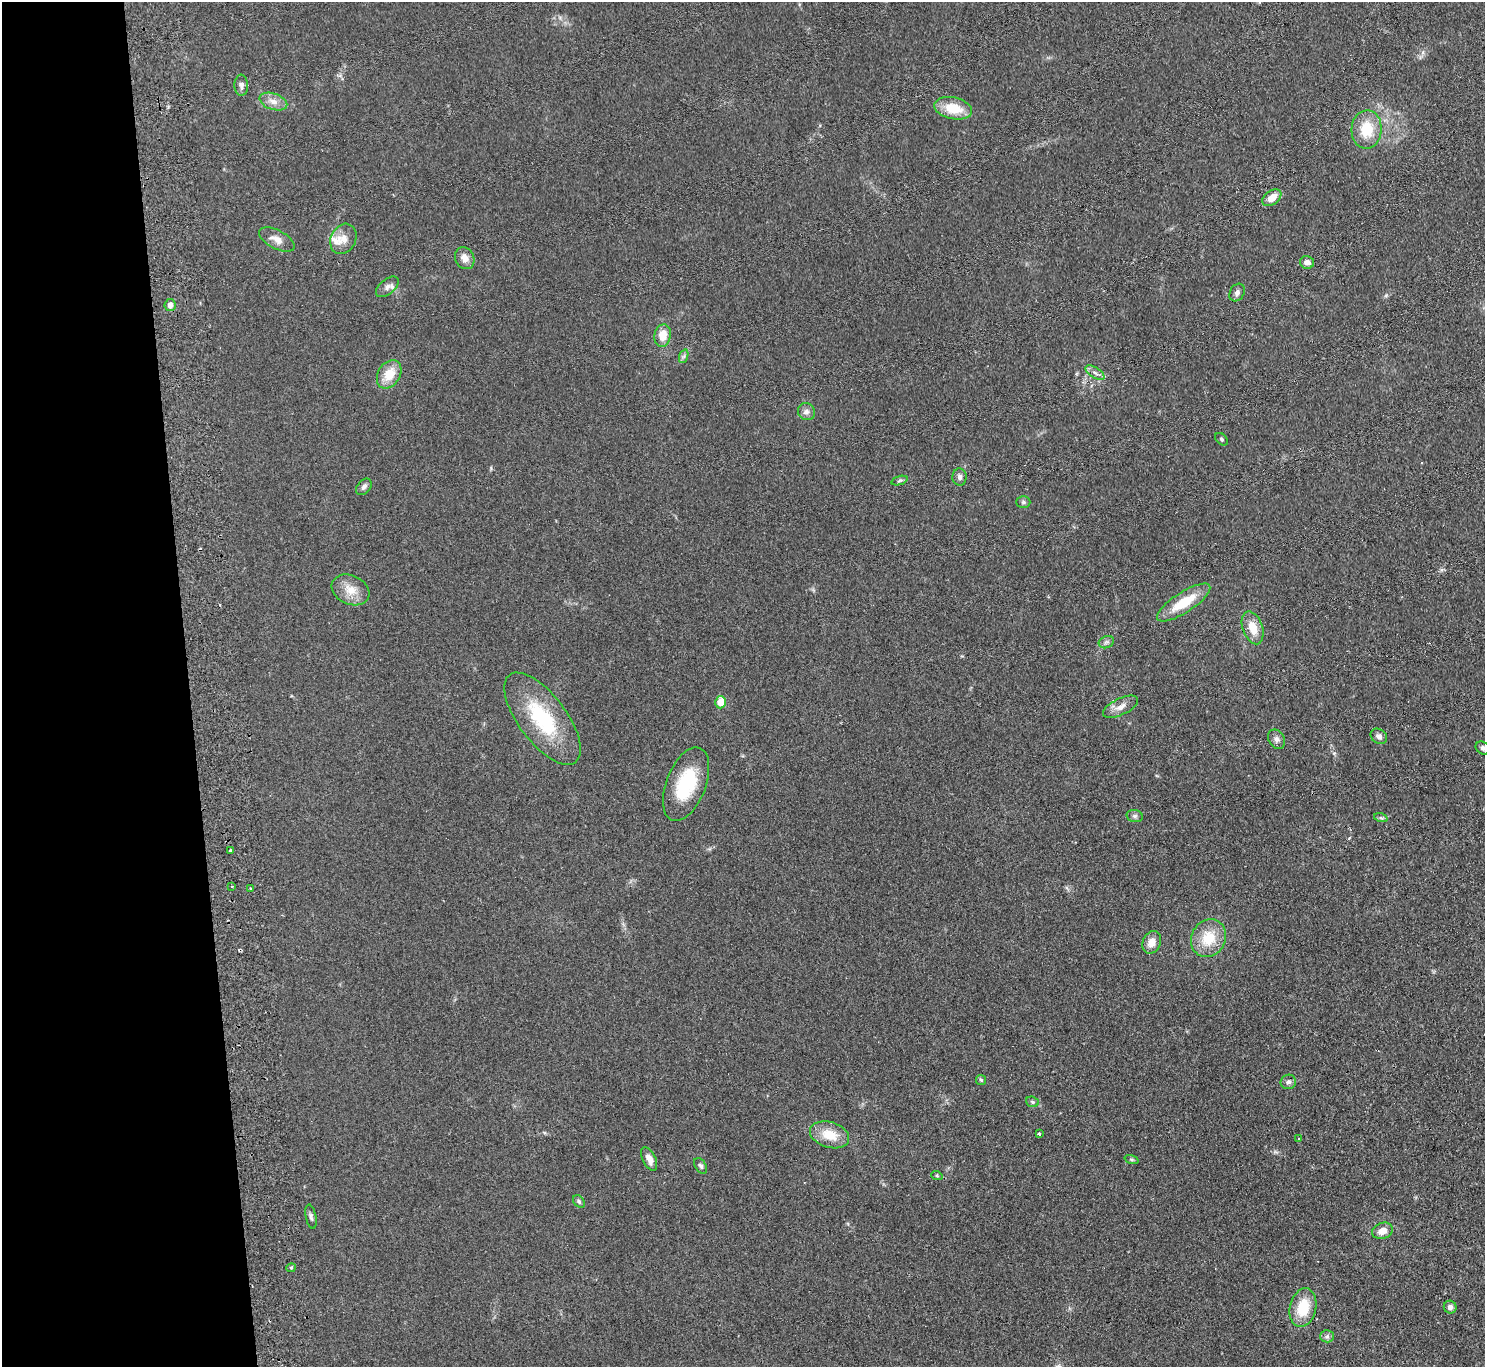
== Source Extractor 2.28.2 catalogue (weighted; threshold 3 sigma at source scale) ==
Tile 4 of 3 x 3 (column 1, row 2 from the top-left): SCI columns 56-1538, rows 1569-2933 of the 4560 x 4425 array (HDU 1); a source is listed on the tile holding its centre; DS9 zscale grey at full resolution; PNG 1487 x 1369 px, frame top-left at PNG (2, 2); each listed source drawn as its Kron ellipse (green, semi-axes under 4 px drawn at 4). Shown black and unused: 13% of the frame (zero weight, under 2 of 3 exposures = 3% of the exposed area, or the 3 px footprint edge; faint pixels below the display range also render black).
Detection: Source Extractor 2.28.2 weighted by HDU 2 'WHT'; one run over the whole footprint, this tile lists its part. Background 0.155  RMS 0.011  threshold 0.0494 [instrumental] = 3 sigma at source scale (4.5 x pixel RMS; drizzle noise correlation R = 1.50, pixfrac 1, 0.05/0.05 arcsec/px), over >= 5 px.
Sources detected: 62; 4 cosmic-ray / hot-pixel residue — neither listed nor drawn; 1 inside a brighter listed object's ellipse — not listed separately; the other 57 listed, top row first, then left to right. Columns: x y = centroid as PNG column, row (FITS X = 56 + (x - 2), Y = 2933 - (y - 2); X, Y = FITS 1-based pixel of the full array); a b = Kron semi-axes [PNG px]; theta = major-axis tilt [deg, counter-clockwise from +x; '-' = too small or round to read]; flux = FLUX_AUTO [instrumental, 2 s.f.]
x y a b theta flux
241 85 10 7 -88 4.2
273 102 14 8 -18 8.3
953 108 19 11 -12 26
1366 129 19 15 87 31
1272 198 11 7 36 13
343 239 16 12 62 11
277 240 19 9 -28 9
465 258 11 9 -63 8.7
1307 262 7 6 - 6
387 287 13 7 39 5.3
1237 292 9 7 61 3.9
170 305 6 5 - 6.1
663 336 11 8 80 16
684 356 7 4 71 2.2
1095 373 11 5 -34 4
389 374 15 11 59 19
806 412 9 8 - 4.4
1222 439 7 5 -43 1.7
960 477 8 7 - 4
899 481 8 3 19 1.8
364 487 9 6 50 3.6
1023 502 7 6 - 2
350 590 19 14 -25 17
1184 602 31 10 33 33
1253 628 17 10 -71 17
1106 642 8 6 21 3
720 702 6 5 - 17
1120 707 19 8 26 9
542 719 55 24 -53 83
1379 736 9 7 -36 3.9
1276 739 10 8 -57 4.8
1483 748 7 6 - 3
686 784 39 19 69 60
1135 816 8 6 -14 2.8
1381 818 7 4 -18 1.7
230 851 3 3 - 3.5
232 886 3 2 - 1.9
250 888 3 2 - 0.97
1209 938 19 17 61 30
1152 942 11 9 65 9.8
981 1080 5 5 - 1.6
1288 1082 8 7 - 3.5
1032 1102 6 5 - 1.8
1039 1134 3 3 - 4.6
830 1135 20 12 -17 22
1299 1139 4 4 - 1
649 1159 13 6 -63 7.6
1131 1159 7 3 -19 1.4
701 1166 8 5 -57 2.3
937 1176 6 3 -19 1.2
579 1201 7 5 -51 2
311 1217 12 5 -78 3.3
1382 1231 10 8 20 9.9
291 1268 4 4 - 1.5
1450 1307 6 6 - 3.9
1303 1308 20 13 77 33
1327 1336 6 6 - 2.6
Isophote crosses this tile's border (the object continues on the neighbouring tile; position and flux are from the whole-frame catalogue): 1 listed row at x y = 1483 748